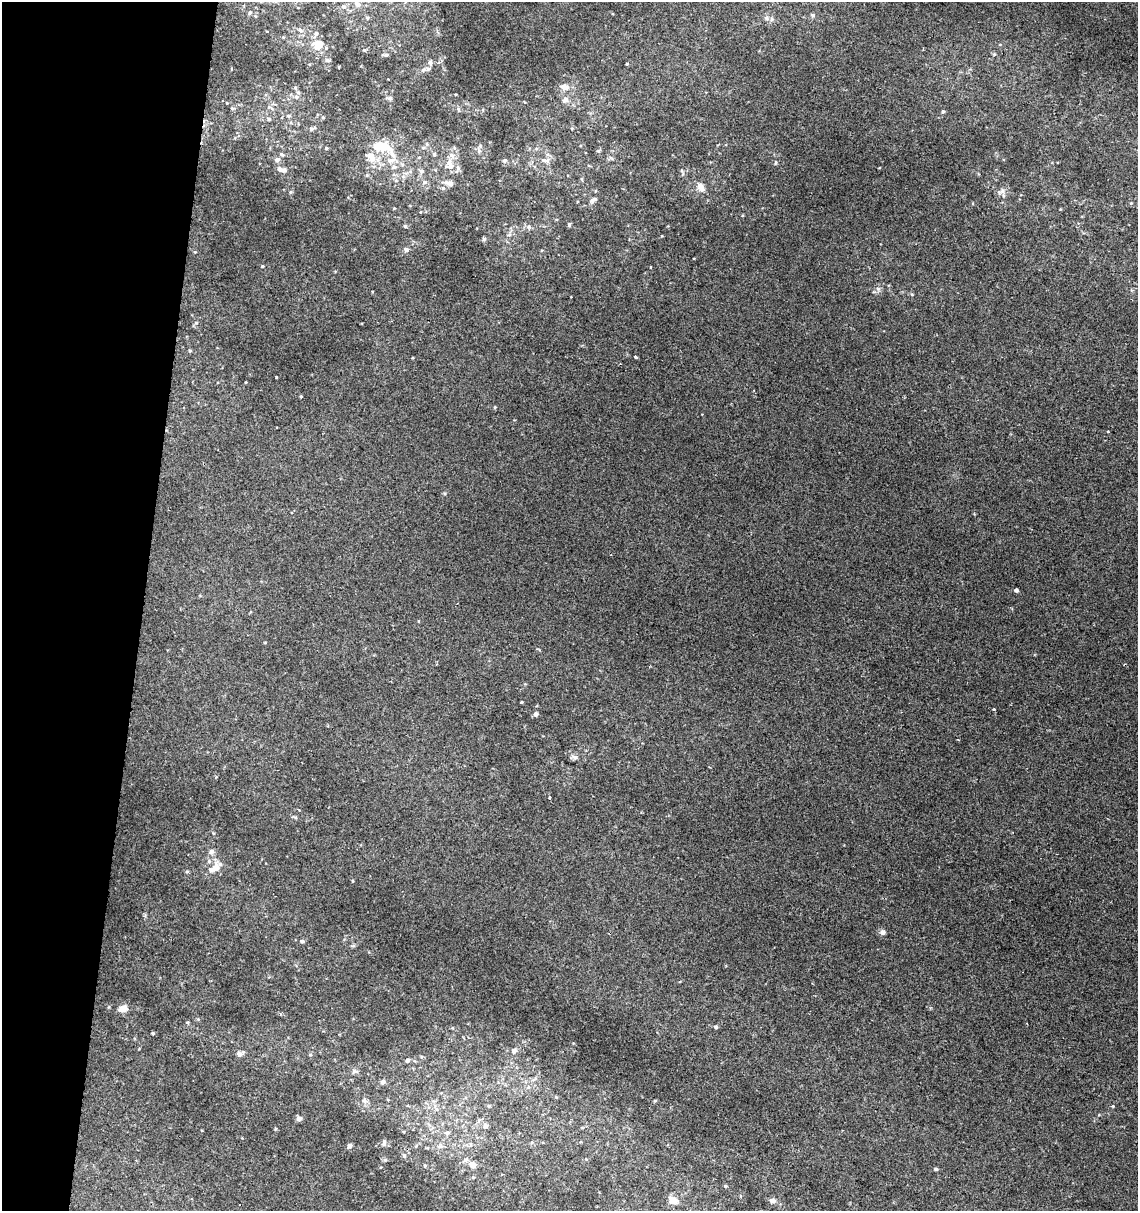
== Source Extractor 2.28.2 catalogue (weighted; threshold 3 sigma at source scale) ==
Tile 9 of 4 x 4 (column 1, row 3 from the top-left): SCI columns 227-1362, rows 1219-2427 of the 5057 x 4845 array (HDU 1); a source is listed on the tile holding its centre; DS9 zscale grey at full resolution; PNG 1140 x 1213 px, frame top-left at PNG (2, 2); no overlay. Shown black and unused: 12% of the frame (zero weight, under 2 of 3 exposures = <1% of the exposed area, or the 3 px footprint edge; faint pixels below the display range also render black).
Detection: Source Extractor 2.28.2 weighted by HDU 2 'WHT'; one run over the whole footprint, this tile lists its part. Background 0.0117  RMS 0.0051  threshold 0.0231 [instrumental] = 3 sigma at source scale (4.5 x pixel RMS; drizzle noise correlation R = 1.50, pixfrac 1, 0.0396/0.0396 arcsec/px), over >= 5 px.
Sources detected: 117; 1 inside a brighter object's white glare — not listed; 12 inside a brighter listed object's ellipse — not listed separately; the other 104 listed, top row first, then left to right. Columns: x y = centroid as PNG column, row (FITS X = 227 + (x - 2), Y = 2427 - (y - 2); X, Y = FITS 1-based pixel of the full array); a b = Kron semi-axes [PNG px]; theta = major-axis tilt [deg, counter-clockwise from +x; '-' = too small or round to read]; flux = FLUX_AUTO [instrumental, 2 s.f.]
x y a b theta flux
358 4 10 6 -33 2.1
343 7 6 6 - 1.3
250 13 5 4 - 0.61
813 15 6 5 - 0.96
367 18 5 4 - 0.66
766 18 6 6 - 1.2
300 30 7 4 -45 1
318 44 14 12 33 6.2
364 50 4 4 - 0.47
994 54 5 5 - 0.68
385 55 7 4 1 0.97
317 58 3 3 - 0.45
430 62 7 5 -77 1.3
627 64 3 3 - 0.48
339 67 3 2 - 0.49
428 69 6 6 - 1.3
565 87 10 7 -5 3.7
295 88 6 5 - 0.92
296 97 7 5 -22 1.3
389 98 7 4 -19 0.87
565 99 8 8 - 2
269 107 6 4 17 0.83
943 112 5 4 - 0.76
288 116 5 5 - 0.69
323 117 4 4 - 0.56
269 119 6 5 - 0.81
311 129 6 5 - 1.1
427 144 6 4 -72 0.8
379 146 15 10 12 10
326 148 4 3 - 0.81
423 148 6 4 0 0.8
282 154 6 4 -37 0.96
434 154 5 5 - 0.89
393 155 30 8 -64 8.3
419 157 5 3 - 0.44
372 159 8 8 - 3.4
277 160 7 6 - 1.8
545 160 15 6 -1 2.7
504 161 5 5 - 1.1
450 166 19 9 -79 5.4
279 169 7 6 - 1.8
421 171 7 6 - 1.4
424 182 7 5 21 1.2
701 187 11 7 -61 3.5
443 188 5 5 - 1.1
1002 191 8 7 - 1.9
593 200 10 5 36 1.5
394 208 4 3 - 0.37
569 224 5 4 - 0.87
405 226 4 4 - 0.76
529 226 6 5 - 1.1
484 239 5 5 - 0.81
406 250 6 5 - 1.7
195 252 5 4 - 0.53
262 266 4 3 - 0.53
912 294 5 3 - 0.48
196 323 5 5 - 0.84
190 351 5 4 - 0.58
635 357 3 3 - 2.8
276 377 3 2 - 0.57
246 382 3 2 - 0.41
301 396 3 3 - 0.55
495 407 5 3 - 0.5
1016 590 4 4 - 1.3
521 702 3 3 - 0.42
994 709 3 2 - 0.92
536 714 5 5 - 1.4
575 757 8 6 -12 1.6
550 797 3 3 - 1.3
211 851 7 6 - 1.6
215 867 13 12 - 4.4
187 872 5 3 - 0.62
882 932 7 7 - 1.6
302 941 5 4 - 1.1
123 1009 9 7 9 3.9
187 1023 5 3 - 0.6
716 1027 5 4 - 0.96
153 1033 4 4 - 0.69
514 1051 7 6 - 1.6
240 1054 8 6 15 1.7
407 1060 5 4 - 1.4
354 1071 7 7 - 1.4
383 1082 6 5 - 1.8
364 1100 6 5 - 1.1
655 1101 5 3 - 0.5
489 1106 6 4 -89 0.56
1113 1106 4 3 - 0.43
436 1109 6 6 - 1.4
299 1119 5 4 - 2.7
485 1126 7 6 - 1.6
275 1129 5 3 - 0.46
447 1133 8 5 11 1.4
384 1142 10 5 86 1.2
349 1146 6 5 - 1.5
404 1155 5 5 - 0.85
385 1160 5 5 - 0.69
465 1160 8 6 17 1.4
472 1165 7 6 - 4.1
425 1166 5 4 - 0.7
936 1169 5 4 - 0.68
473 1177 5 4 - 0.57
725 1186 5 4 - 0.62
672 1200 13 10 -17 4.5
772 1200 9 6 -11 2.1
Unlisted compact peaks at least as high as the median listed source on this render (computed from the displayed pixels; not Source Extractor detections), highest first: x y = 878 289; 776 163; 290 192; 295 817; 610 158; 265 642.